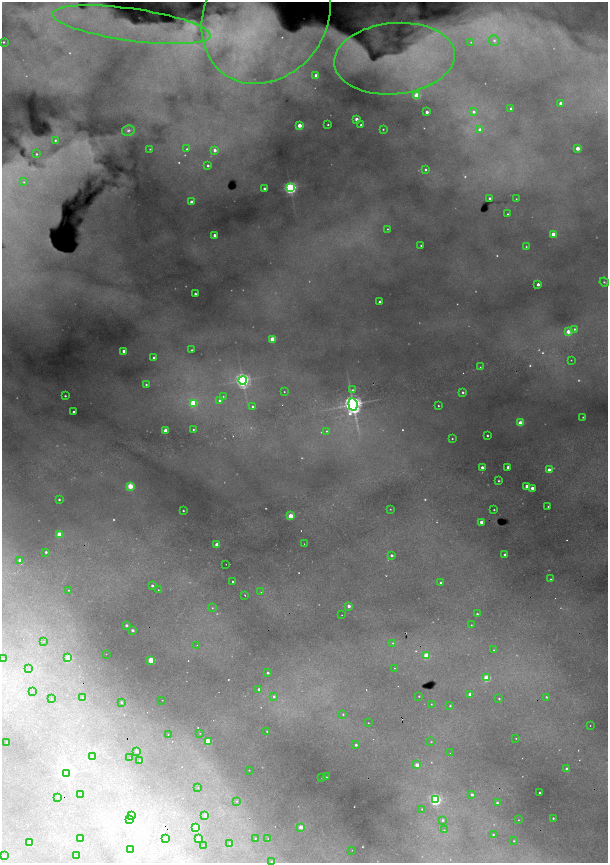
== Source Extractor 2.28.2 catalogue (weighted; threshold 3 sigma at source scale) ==
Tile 11 of 4 x 4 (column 3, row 3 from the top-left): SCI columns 2758-3968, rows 1721-3441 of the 5396 x 6882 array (HDU 1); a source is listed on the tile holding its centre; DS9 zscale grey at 2 x 2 block average (1 PNG px = mean of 2 x 2 image px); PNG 610 x 865 px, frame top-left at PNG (2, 2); each listed source drawn as its Kron ellipse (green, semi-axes under 4 px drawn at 4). Shown black and unused: <1% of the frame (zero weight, under 2 of 4 exposures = <1% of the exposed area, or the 3 px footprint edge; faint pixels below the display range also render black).
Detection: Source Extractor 2.28.2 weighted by HDU 2 'WHT'; one run over the whole footprint, this tile lists its part. Background 0.744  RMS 0.022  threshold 0.0968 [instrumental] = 3 sigma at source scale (4.5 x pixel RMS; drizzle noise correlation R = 1.50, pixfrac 1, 0.05/0.05 arcsec/px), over >= 5 px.
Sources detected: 280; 75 too faint to see at this stretch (2 x 2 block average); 16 cosmic-ray / hot-pixel residue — neither listed nor drawn; the other 189 listed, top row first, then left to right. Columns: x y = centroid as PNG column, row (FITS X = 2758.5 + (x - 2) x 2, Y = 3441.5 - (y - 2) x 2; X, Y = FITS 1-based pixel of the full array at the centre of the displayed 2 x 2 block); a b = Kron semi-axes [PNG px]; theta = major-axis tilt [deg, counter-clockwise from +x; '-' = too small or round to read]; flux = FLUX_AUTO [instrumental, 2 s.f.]
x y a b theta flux
266 16 72 60 54 790
131 25 80 16 -8 350
494 40 5 5 - 23
3 42 2 2 - 6.6
471 42 4 3 - 6.5
394 59 60 35 5 550
316 75 2 2 - 19
417 95 3 3 - 210
561 103 2 2 - 40
511 108 2 2 - 15
427 112 2 2 - 28
474 112 3 3 - 18
356 119 2 2 - 41
299 125 2 2 - 88
328 125 2 2 - 5.5
361 125 2 2 - 8.6
383 129 3 2 - 5.3
128 130 6 5 - 16
480 130 2 2 - 37
55 140 2 2 - 6.9
577 148 2 2 - 78
150 149 3 2 - 4.2
187 149 2 2 - 7.5
215 150 2 2 - 28
36 154 2 2 - 8
208 166 2 2 - 10
425 169 3 3 - 9.2
24 182 4 3 - 5.6
264 188 2 2 - 16
290 188 4 3 - 1300
489 198 2 2 - 11
516 199 2 2 - 3
191 202 2 2 - 45
508 214 2 2 - 4.9
387 229 2 2 - 4.4
553 234 3 2 - 67
214 235 2 2 - 19
421 245 2 2 - 4.5
526 247 2 2 - 4.4
604 282 5 3 - 7.4
538 284 2 2 - 31
195 294 2 2 - 12
380 302 2 2 - 29
574 329 3 3 - 8.9
568 332 3 3 - 67
272 339 3 2 - 150
192 350 2 2 - 6.9
124 351 2 2 - 40
154 358 2 2 - 18
571 360 2 2 - 2.4
480 367 2 2 - 3.5
243 380 4 4 - 1900
146 385 2 2 - 7.5
353 390 4 3 - 12
284 392 2 2 - 3.9
463 392 2 2 - 8.5
65 396 2 2 - 7.6
223 396 2 2 - 3.2
219 400 3 3 - 9.7
193 403 3 3 - 250
353 404 6 4 -83 4200
438 406 2 2 - 5.8
252 407 2 2 - 12
74 412 2 2 - 15
583 417 2 2 - 4.5
521 423 3 3 - 140
193 429 2 2 - 4.7
165 431 2 2 - 96
326 431 3 3 - 5.4
487 435 2 2 - 8.7
452 439 2 2 - 4.5
482 467 2 2 - 29
508 467 2 2 - 34
549 470 2 2 - 37
499 481 3 2 - 5.7
130 486 3 3 - 190
527 486 2 2 - 62
532 488 2 2 - 40
59 499 2 2 - 9.9
548 506 2 2 - 5.1
390 509 2 2 - 3
494 510 2 2 - 4.6
183 511 2 2 - 7.8
290 516 3 2 - 160
481 522 2 2 - 36
59 535 3 3 - 170
304 544 2 2 - 3
217 545 2 2 - 100
46 552 2 2 - 10
505 554 2 2 - 20
392 555 2 2 - 15
20 560 2 2 - 24
226 564 2 2 - 2.7
550 579 2 2 - 5.3
232 582 2 2 - 14
441 583 2 2 - 9.4
152 586 2 2 - 11
68 590 2 2 - 8.8
158 590 2 2 - 2.5
261 592 2 2 - 4
245 595 2 2 - 4.2
349 606 2 2 - 27
212 608 3 2 - 4.3
477 614 2 2 - 8.9
342 615 2 2 - 2.4
126 625 2 2 - 17
471 625 2 2 - 2.7
132 630 2 2 - 21
44 641 2 2 - 2.1
393 643 3 3 - 5
197 645 2 2 - 2.9
494 650 2 2 - 3.3
106 654 2 2 - 1.4
426 656 3 3 - 190
68 658 3 3 - 180
2 659 2 2 - 11
151 660 3 3 - 220
394 668 2 2 - 2.4
29 669 2 2 - 3.9
268 673 2 2 - 11
486 678 3 3 - 250
259 689 2 2 - 16
32 691 2 2 - 2.6
470 694 2 2 - 39
274 696 3 3 - 9.2
419 696 2 2 - 4.3
82 697 2 2 - 3
546 697 2 2 - 5.1
51 699 2 2 - 4.1
499 699 2 2 - 5.7
162 700 2 2 - 2.8
121 702 2 2 - 7.9
431 704 2 2 - 2.8
450 706 2 2 - 5.5
343 714 3 2 - 5.3
368 723 2 2 - 2.7
590 725 2 2 - 8.1
267 731 2 2 - 3.6
200 733 2 2 - 2.3
168 734 2 2 - 1.8
516 738 2 2 - 5.3
208 741 3 3 - 210
7 742 2 2 - 4
431 742 3 2 - 4.2
356 745 2 2 - 13
137 751 3 2 - 26
450 753 2 2 - 1.8
92 756 2 2 - 10
130 758 2 2 - 1.9
140 760 2 2 - 5.3
417 765 3 2 - 52
567 769 2 2 - 49
249 770 2 2 - 2.4
67 773 4 3 - 1500
327 777 2 2 - 6.6
322 778 2 2 - 3.1
198 788 2 2 - 3.1
539 793 2 2 - 8.2
80 795 2 2 - 2.8
472 795 2 2 - 16
57 798 2 2 - 3.1
435 800 3 3 - 980
237 801 3 2 - 4
497 803 2 2 - 9.6
422 809 3 3 - 4.6
205 815 2 2 - 46
131 816 3 3 - 6.4
553 818 2 2 - 7.5
130 820 3 3 - 6.5
443 820 3 3 - 11
518 820 2 2 - 2.6
195 827 3 3 - 190
301 827 2 2 - 61
444 830 3 2 - 3.3
493 834 2 2 - 5.3
80 838 2 2 - 8
255 838 2 2 - 3.6
166 839 3 3 - 14
198 839 2 2 - 46
268 839 2 2 - 5.5
514 841 2 2 - 3.7
30 842 2 2 - 80
230 844 2 2 - 6.7
203 845 2 2 - 2.7
131 850 2 2 - 1.9
352 850 2 2 - 1.5
76 855 2 2 - 2.2
3 856 2 2 - 4.7
271 862 2 2 - 3
Isophote crosses this tile's border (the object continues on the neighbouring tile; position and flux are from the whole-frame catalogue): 3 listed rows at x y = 266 16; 131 25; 2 659
Diffuse or blended objects may show on this block-average render without a row.